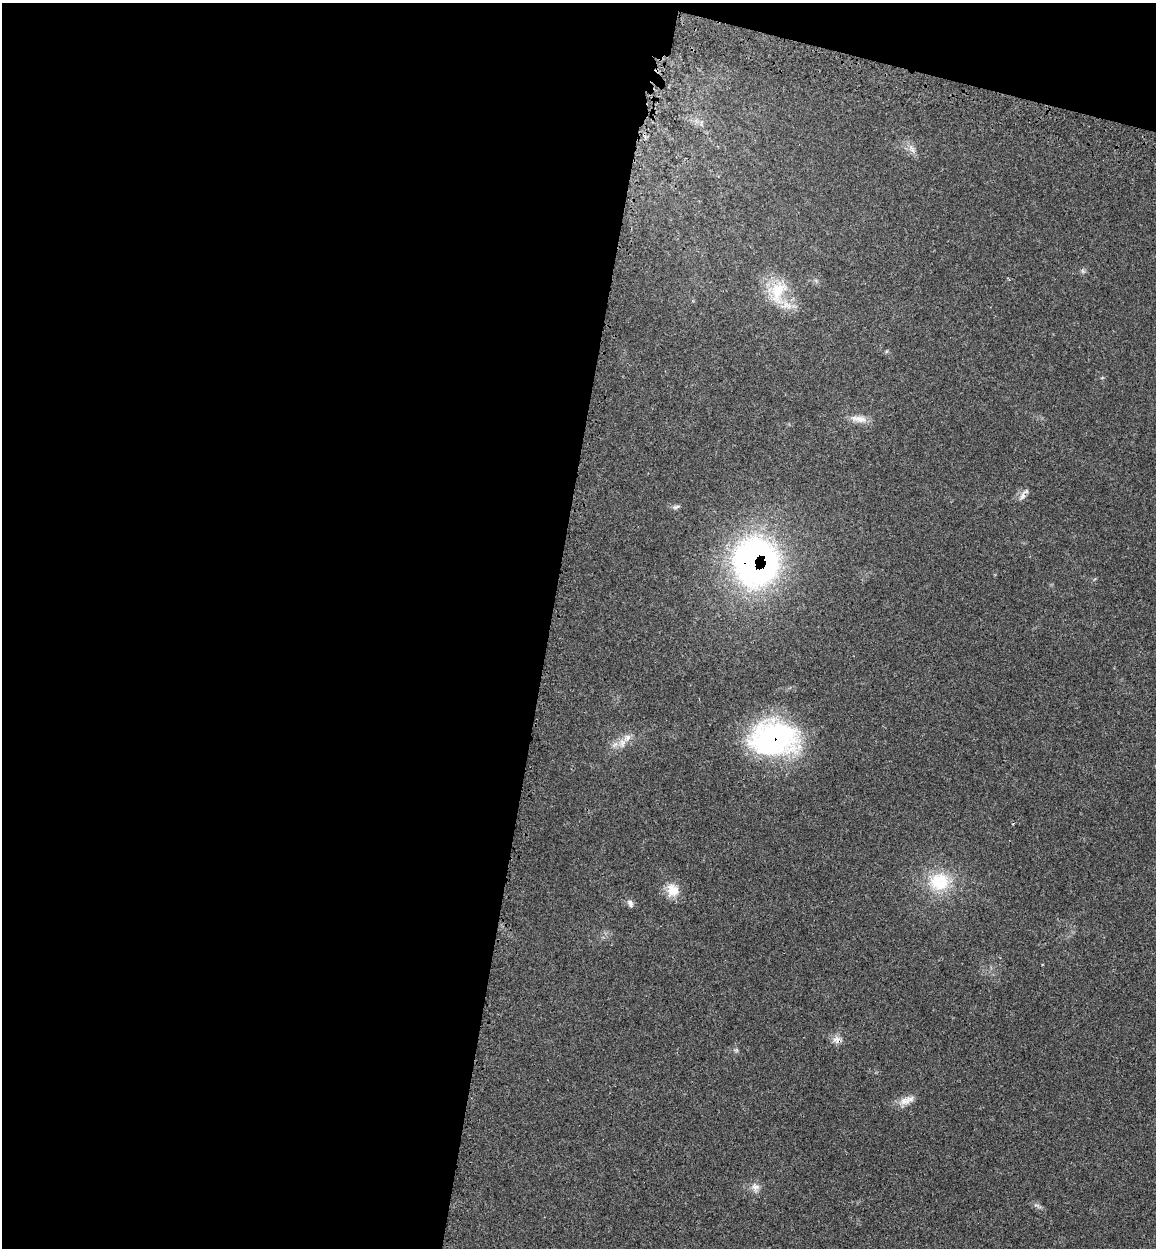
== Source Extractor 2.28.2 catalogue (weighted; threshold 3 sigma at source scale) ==
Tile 1 of 4 x 4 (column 1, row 1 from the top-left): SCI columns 325-1478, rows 3829-5074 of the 5150 x 5164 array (HDU 1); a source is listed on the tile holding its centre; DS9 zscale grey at full resolution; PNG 1158 x 1250 px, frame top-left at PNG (2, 3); no overlay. Shown black and unused: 50% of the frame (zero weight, under 3 of 4 exposures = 8% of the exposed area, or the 3 px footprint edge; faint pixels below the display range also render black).
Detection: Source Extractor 2.28.2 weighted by HDU 2 'WHT'; one run over the whole footprint, this tile lists its part. Background 0.0213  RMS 0.0033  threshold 0.0149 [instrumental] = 3 sigma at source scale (4.5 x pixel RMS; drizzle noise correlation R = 1.50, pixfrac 1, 0.05/0.05 arcsec/px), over >= 5 px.
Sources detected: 15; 1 inside a brighter listed object's ellipse — not listed separately; the other 14 listed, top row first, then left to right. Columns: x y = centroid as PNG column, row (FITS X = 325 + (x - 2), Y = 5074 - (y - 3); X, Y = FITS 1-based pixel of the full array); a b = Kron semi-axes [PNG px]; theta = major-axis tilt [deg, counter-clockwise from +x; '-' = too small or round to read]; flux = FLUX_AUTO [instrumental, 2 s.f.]
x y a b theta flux
912 149 14 6 -58 1.8
778 292 37 21 78 12
859 419 23 8 -9 3
1022 496 14 6 69 1.5
676 507 10 5 19 0.79
755 562 50 44 -85 120
627 738 14 8 46 2.5
774 739 52 37 1 61
939 881 29 26 10 15
673 890 17 16 - 4.9
630 903 10 7 -71 1.2
836 1040 11 10 - 2
905 1101 16 11 8 3.1
755 1187 12 9 7 2
Overlapping masked pixels (flux is a lower limit): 2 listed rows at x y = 755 562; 774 739